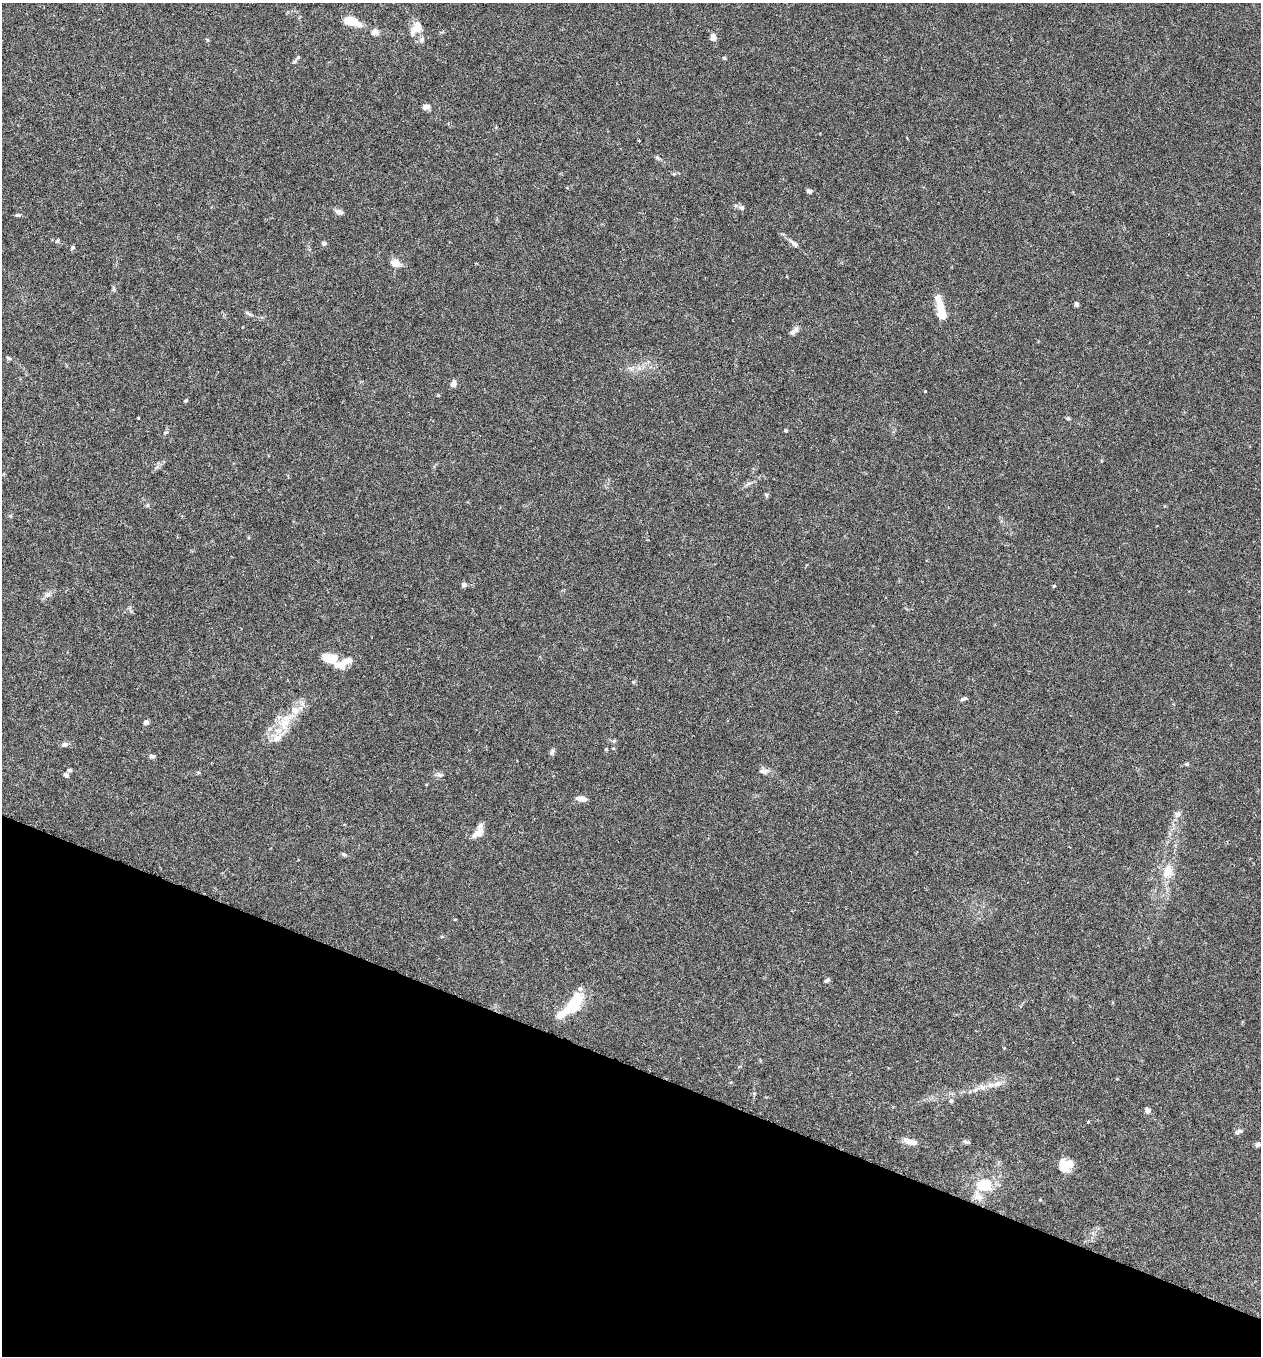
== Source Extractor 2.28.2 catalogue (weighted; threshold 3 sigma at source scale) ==
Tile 15 of 4 x 4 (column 3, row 4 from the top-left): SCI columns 2708-3966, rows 29-1382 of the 5545 x 5467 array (HDU 1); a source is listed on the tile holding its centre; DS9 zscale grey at full resolution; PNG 1263 x 1358 px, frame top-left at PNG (2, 3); no overlay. Shown black and unused: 21% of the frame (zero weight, under 3 of 6 exposures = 3% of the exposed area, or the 3 px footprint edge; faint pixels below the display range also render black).
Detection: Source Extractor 2.28.2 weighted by HDU 2 'WHT'; one run over the whole footprint, this tile lists its part. Background 0.0176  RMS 0.002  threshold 0.00801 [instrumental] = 3 sigma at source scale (4.09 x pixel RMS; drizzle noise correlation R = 1.36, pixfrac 0.8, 0.05/0.05 arcsec/px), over >= 5 px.
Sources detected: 76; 2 inside a brighter object's white glare — not listed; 7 inside a brighter listed object's ellipse — not listed separately; the other 67 listed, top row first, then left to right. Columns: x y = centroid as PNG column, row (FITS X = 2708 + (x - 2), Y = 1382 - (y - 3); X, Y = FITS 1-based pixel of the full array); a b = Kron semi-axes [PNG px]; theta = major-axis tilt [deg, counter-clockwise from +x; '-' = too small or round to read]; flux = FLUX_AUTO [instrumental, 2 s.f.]
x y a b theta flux
351 21 11 6 -18 6.4
416 28 20 10 51 2.2
374 32 10 8 37 0.74
713 37 10 7 -87 0.79
208 40 5 3 - 0.18
724 58 6 4 -33 0.18
294 61 6 5 - 0.28
426 107 10 6 15 0.68
657 157 6 5 - 0.27
809 191 7 5 -20 0.38
742 207 7 6 - 0.39
339 212 11 6 -21 0.6
17 215 6 4 -2 0.29
324 243 6 5 - 0.36
794 244 11 6 -39 0.68
73 247 6 4 41 0.29
395 263 9 7 -24 1.9
1076 304 7 5 -70 0.38
248 313 12 3 -34 0.36
942 315 8 7 - 2.9
794 331 14 5 39 0.68
9 358 6 4 -27 0.3
454 384 8 6 77 0.71
925 391 3 3 - 0.25
186 401 5 4 - 0.2
138 418 3 2 - 0.15
1068 418 6 4 -1 0.22
786 430 4 4 - 0.19
165 432 7 3 19 0.22
748 484 10 3 39 0.38
766 495 6 5 - 0.26
147 505 6 4 70 0.22
464 585 4 4 - 0.87
1054 586 4 3 - 0.23
48 594 9 7 43 0.72
327 658 14 9 -43 2.1
343 663 22 9 25 2.7
633 682 5 5 - 0.21
964 699 9 4 21 0.35
146 722 6 5 - 0.54
284 723 20 14 78 3.2
64 744 8 6 17 0.5
552 752 9 5 88 0.42
152 756 7 5 -15 0.46
1187 764 6 4 89 0.2
69 770 5 4 - 0.38
764 771 14 7 3 0.71
66 775 6 5 - 0.47
439 775 9 5 -10 0.49
581 799 11 5 -9 1.2
1178 814 9 7 58 0.68
478 833 18 9 39 1.5
343 854 7 5 -27 0.3
1168 872 20 14 81 2.8
827 980 6 4 28 0.36
574 1003 25 16 48 5.5
998 1083 14 7 17 1.2
982 1087 8 5 -45 0.51
951 1101 5 4 - 0.28
1147 1110 8 6 -64 0.55
1088 1121 4 3 - 0.15
1238 1132 10 5 19 0.57
908 1141 11 7 -26 1.4
966 1142 8 5 -16 0.38
1258 1144 7 6 - 0.37
1065 1166 15 11 -73 2.8
984 1185 23 17 1 4.8
Unlisted compact peaks at least as high as the median listed source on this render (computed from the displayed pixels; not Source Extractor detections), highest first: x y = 606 749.